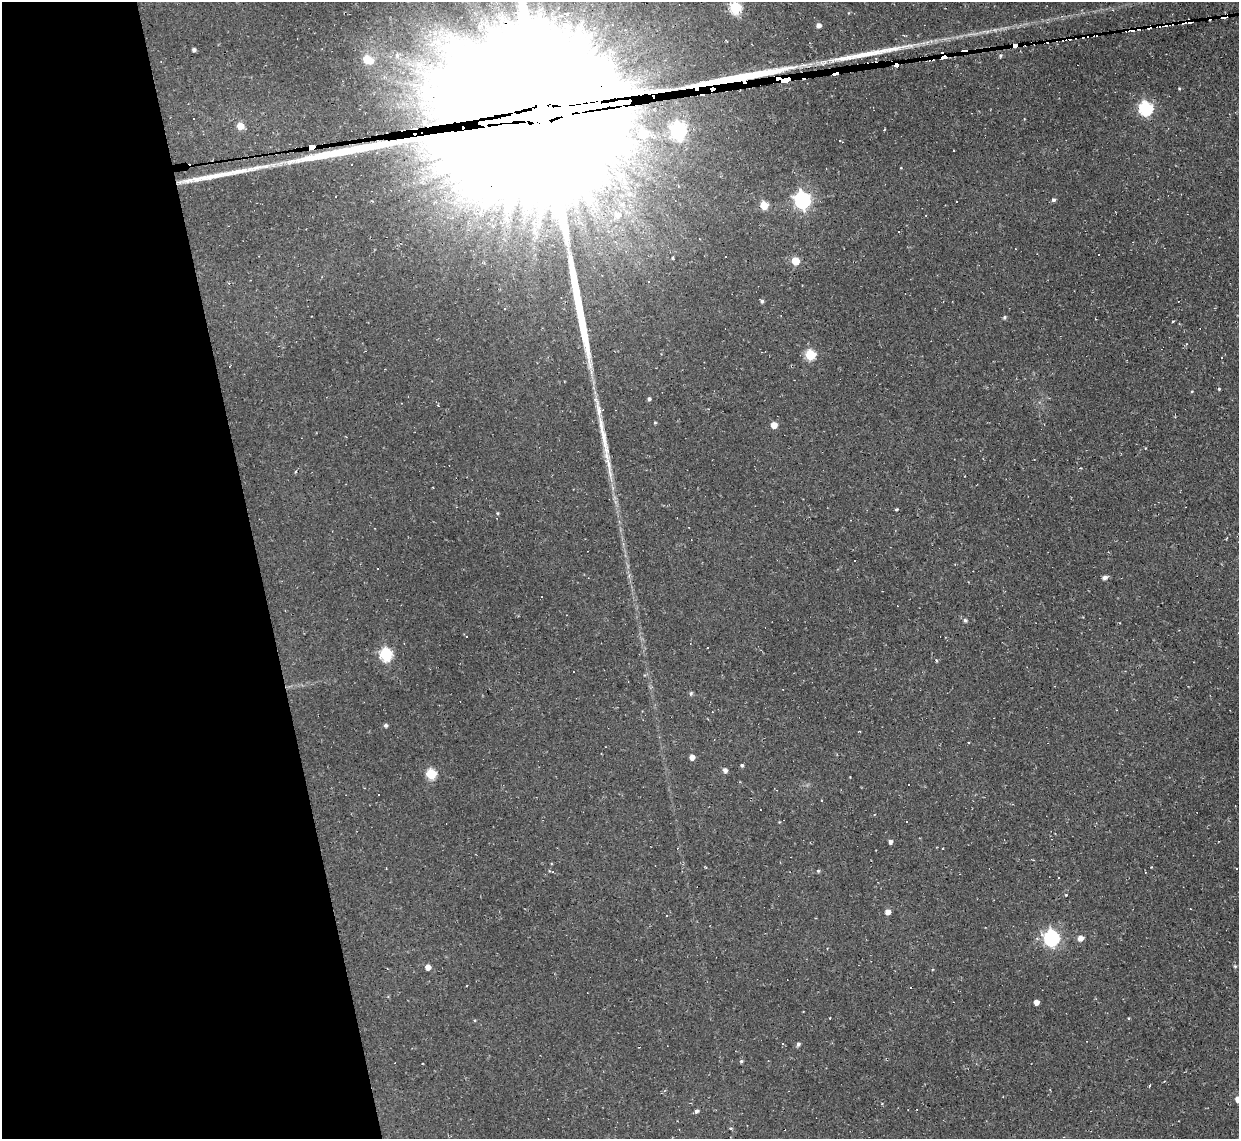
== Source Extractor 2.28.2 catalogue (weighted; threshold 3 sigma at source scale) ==
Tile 5 of 4 x 4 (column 1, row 2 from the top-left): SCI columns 1-1237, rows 2404-3540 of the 4948 x 4925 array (HDU 1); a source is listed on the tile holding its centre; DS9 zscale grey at full resolution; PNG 1241 x 1141 px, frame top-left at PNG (2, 2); no overlay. Shown black and unused: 21% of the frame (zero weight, under 2 of 3 exposures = <1% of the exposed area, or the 3 px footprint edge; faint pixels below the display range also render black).
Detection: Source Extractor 2.28.2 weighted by HDU 2 'WHT'; one run over the whole footprint, this tile lists its part. Background 0.146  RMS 0.0073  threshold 0.0329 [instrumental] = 3 sigma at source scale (4.5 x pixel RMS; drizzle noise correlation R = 1.50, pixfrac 1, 0.05/0.05 arcsec/px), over >= 5 px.
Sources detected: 118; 40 cosmic-ray / hot-pixel residue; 3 long thin detections or spike segments (spike, bleed or trail) — not listed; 2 inside a brighter listed object's ellipse — not listed separately; the other 73 listed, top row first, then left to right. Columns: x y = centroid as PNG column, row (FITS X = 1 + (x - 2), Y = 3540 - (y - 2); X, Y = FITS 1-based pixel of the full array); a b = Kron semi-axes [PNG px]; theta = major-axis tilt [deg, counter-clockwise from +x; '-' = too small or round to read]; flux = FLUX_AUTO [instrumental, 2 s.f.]
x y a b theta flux
736 8 6 6 - 65
819 25 5 5 - 3.2
1015 46 4 3 - 880
194 50 4 3 - 2
397 55 9 7 -90 3.7
1000 55 5 5 - 1.2
368 59 8 6 -23 25
424 61 8 6 -13 3.9
740 80 165 22 10 7900
1179 88 4 4 - 0.58
1145 108 6 6 - 120
548 113 117 45 8 140000
240 126 5 5 - 13
678 130 7 7 - 210
642 134 7 7 - 30
412 146 4 3 - 3.1
312 148 5 4 - 1200
953 150 2 2 - 0.63
336 196 2 2 - 0.75
802 200 7 7 - 220
1053 200 4 3 - 8.8
764 205 5 5 - 18
617 215 9 9 - 7.7
926 215 2 2 - 0.58
899 231 3 2 - 1.2
726 256 3 3 - 0.94
795 261 5 5 - 19
649 281 3 2 - 0.65
762 301 5 4 - 1.4
504 309 3 3 - 49
1004 317 5 5 - 1.2
810 355 6 5 - 46
1219 389 4 3 - 0.75
1192 391 4 3 - 0.6
649 399 4 4 - 1.4
655 422 4 3 - 0.81
774 425 5 5 - 8.3
604 439 58 8 -79 22
433 488 2 2 - 0.67
896 509 3 2 - 0.87
498 513 5 3 - 0.65
377 568 2 2 - 0.55
1105 577 6 5 - 2.5
965 620 5 5 - 1.5
707 648 2 2 - 0.48
386 654 6 6 - 81
936 660 4 3 - 0.86
691 693 6 4 46 1
386 725 5 4 - 1.7
968 743 2 2 - 0.63
692 757 5 4 - 4.9
742 765 4 4 - 1.1
725 770 5 5 - 2.7
431 774 6 5 - 44
909 784 3 2 - 0.89
821 800 2 2 - 0.82
906 822 3 3 - 1.5
890 842 4 4 - 2.6
818 871 4 4 - 1
888 912 5 5 - 4.6
667 916 3 3 - 49
1052 938 7 6 - 190
1080 938 5 5 - 4.9
1235 966 5 4 - 1
428 967 5 5 - 5.1
911 987 3 3 - 6.2
1036 1002 4 4 - 4.6
782 1044 4 3 - 0.67
798 1044 5 4 - 1.7
639 1047 2 2 - 0.56
741 1061 4 4 - 1.2
1238 1099 5 5 - 5.8
697 1111 5 4 - 1.8
Overlapping masked pixels (flux is a lower limit): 4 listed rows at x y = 1015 46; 740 80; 548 113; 312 148
Isophote crosses this tile's border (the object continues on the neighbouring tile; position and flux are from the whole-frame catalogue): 3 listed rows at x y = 736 8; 548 113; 1238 1099
Unlisted compact peaks at least as high as the median listed source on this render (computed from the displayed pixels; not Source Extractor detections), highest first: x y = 1066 895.